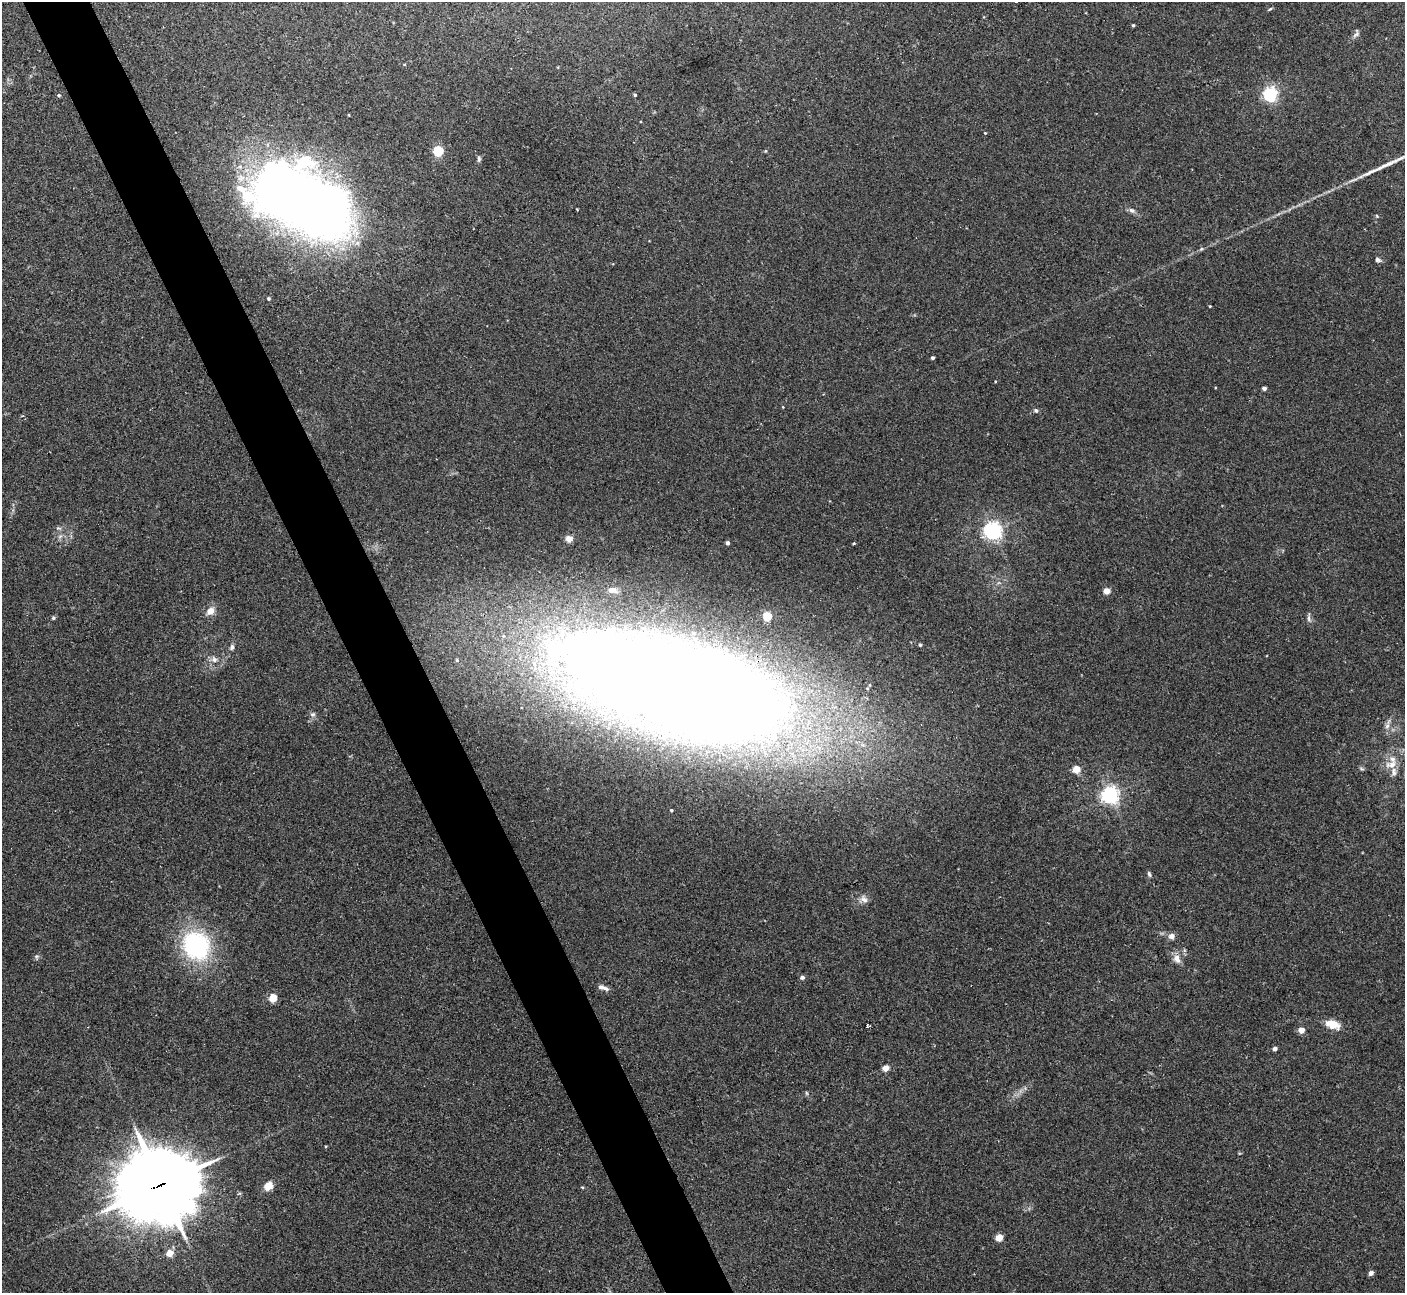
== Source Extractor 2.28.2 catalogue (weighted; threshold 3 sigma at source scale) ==
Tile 11 of 4 x 4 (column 3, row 3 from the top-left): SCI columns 2849-4251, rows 1478-2768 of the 5684 x 5663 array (HDU 1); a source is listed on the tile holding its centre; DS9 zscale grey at full resolution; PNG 1407 x 1295 px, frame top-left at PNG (2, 2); no overlay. Shown black and unused: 5% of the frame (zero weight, under 2 of 3 exposures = <1% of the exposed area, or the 3 px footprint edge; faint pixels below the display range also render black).
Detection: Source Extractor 2.28.2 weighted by HDU 2 'WHT'; one run over the whole footprint, this tile lists its part. Background 0.0444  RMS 0.0076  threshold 0.0341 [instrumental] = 3 sigma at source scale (4.5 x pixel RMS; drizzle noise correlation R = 1.50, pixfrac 1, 0.05/0.05 arcsec/px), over >= 5 px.
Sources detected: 67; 2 inside a brighter object's white glare — not listed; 2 inside a brighter listed object's ellipse — not listed separately; the other 63 listed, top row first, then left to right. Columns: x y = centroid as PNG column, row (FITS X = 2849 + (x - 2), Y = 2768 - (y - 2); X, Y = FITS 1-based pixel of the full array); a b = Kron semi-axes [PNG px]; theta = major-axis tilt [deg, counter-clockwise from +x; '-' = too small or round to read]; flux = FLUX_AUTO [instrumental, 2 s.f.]
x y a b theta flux
1016 2 3 3 - 3.6
1270 9 7 3 36 0.85
1133 25 3 3 - 0.94
1356 34 12 6 65 2.3
1270 94 6 5 - 190
58 95 4 4 - 1.2
635 95 4 3 - 1
349 115 3 2 - 0.48
985 133 3 3 - 0.51
438 151 5 5 - 57
766 151 5 3 - 0.7
479 159 8 5 -89 1.4
298 201 70 38 -28 1300
1132 210 9 7 -19 2.5
1201 249 6 4 44 1
1378 260 8 6 -27 1.8
268 298 4 4 - 0.99
1210 306 3 2 - 0.51
933 358 3 3 - 1.6
1264 388 4 4 - 2.7
1036 410 6 6 - 1.5
993 531 6 6 - 340
569 539 6 6 - 6.6
727 543 4 4 - 2.4
854 543 3 2 - 0.78
612 590 13 8 -10 3.9
1106 591 4 4 - 12
210 611 10 8 48 6.4
767 616 5 5 - 33
53 618 5 4 - 1.3
1309 618 11 5 -79 2.1
920 645 4 4 - 0.89
232 647 8 5 81 1.8
214 659 9 7 -64 3.4
457 660 5 5 - 1.3
680 691 211 81 -15 2300
312 714 7 7 - 2.1
1387 724 19 5 73 3.6
1391 765 18 10 10 7.8
1076 769 5 4 - 17
1361 769 8 3 -19 1.1
1110 795 6 6 - 310
671 810 3 3 - 0.72
1149 874 7 4 -67 1.6
864 899 12 8 -48 4
1172 936 7 6 - 4
196 946 35 31 -55 83
36 957 6 6 - 1.5
1177 959 13 8 -66 5.3
802 977 5 4 - 2.2
603 988 15 5 -17 3.5
273 998 5 5 - 24
1333 1024 19 10 -18 9.7
867 1027 3 3 - 4.1
1301 1030 4 4 - 9.8
1275 1049 4 4 - 3.4
885 1068 4 4 - 12
160 1185 28 24 10 5800
268 1186 10 7 40 8
582 1187 5 3 - 0.67
999 1237 5 4 - 18
169 1253 5 4 - 14
1371 1273 4 4 - 4.2
Overlapping masked pixels (flux is a lower limit): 2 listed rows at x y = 680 691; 160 1185
Isophote crosses this tile's border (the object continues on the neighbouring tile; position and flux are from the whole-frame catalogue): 1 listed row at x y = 1016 2
Unlisted compact peaks at least as high as the median listed source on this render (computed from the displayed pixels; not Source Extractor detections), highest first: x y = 1372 171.